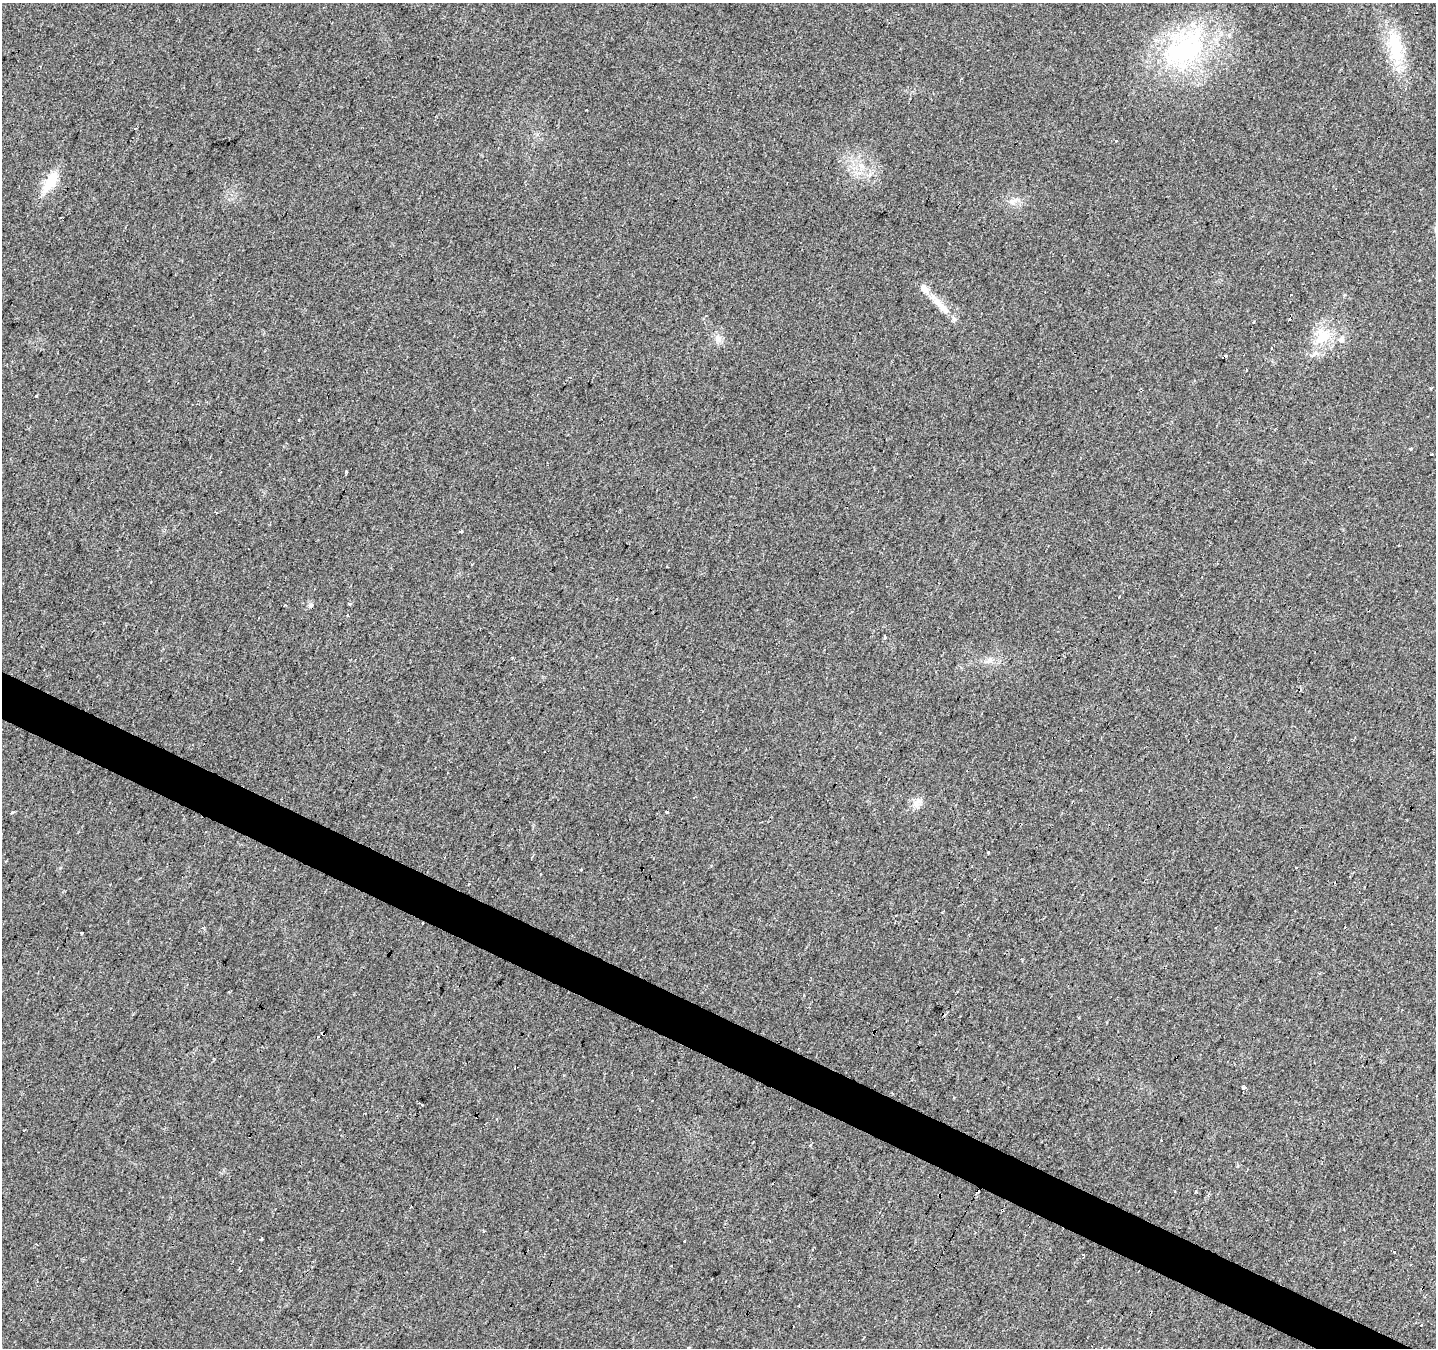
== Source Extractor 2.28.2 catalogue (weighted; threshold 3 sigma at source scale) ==
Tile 6 of 4 x 4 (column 2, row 2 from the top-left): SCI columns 1440-2873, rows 2956-4301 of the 5741 x 5843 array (HDU 1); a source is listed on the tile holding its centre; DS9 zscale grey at full resolution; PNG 1438 x 1350 px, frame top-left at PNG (2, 3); no overlay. Shown black and unused: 3% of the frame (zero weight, under 2 of 3 exposures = <1% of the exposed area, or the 3 px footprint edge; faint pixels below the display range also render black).
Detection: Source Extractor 2.28.2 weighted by HDU 2 'WHT'; one run over the whole footprint, this tile lists its part. Background 0.022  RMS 0.006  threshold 0.0268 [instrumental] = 3 sigma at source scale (4.5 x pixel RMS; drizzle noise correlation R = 1.50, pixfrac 1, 0.0396/0.0396 arcsec/px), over >= 5 px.
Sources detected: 68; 23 cosmic-ray / hot-pixel residue — not listed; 1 inside a brighter listed object's ellipse — not listed separately; the other 44 listed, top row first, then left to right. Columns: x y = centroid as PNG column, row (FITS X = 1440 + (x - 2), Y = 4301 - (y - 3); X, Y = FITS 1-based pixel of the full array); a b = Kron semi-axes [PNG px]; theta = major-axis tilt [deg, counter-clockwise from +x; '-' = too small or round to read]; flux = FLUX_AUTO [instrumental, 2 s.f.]
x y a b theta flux
1395 44 42 19 -82 29
1184 49 68 45 39 100
587 110 3 3 - 2.2
135 128 3 2 - 0.92
1116 140 3 3 - 1.7
861 166 8 8 - 3.3
50 182 31 12 60 14
1012 202 9 7 45 2.7
61 217 3 2 - 0.45
925 289 6 5 - 6.5
944 308 22 9 -48 8.3
1322 336 22 17 69 17
718 338 11 9 -53 3.6
1342 339 8 8 - 2.2
1225 356 5 3 - 2
36 395 3 3 - 1.3
1411 449 3 3 - 3.3
1431 454 3 3 - 4.8
347 472 3 2 - 0.81
216 512 3 3 - 3.5
461 531 4 3 - 8.8
1120 596 3 2 - 0.5
350 604 3 3 - 2.4
348 615 3 3 - 1.9
885 637 3 3 - 1.7
512 658 3 3 - 1.3
989 661 12 7 33 3
917 802 13 7 43 3.8
667 811 3 3 - 6
12 813 3 3 - 3.7
989 852 3 2 - 2.3
1345 927 3 3 - 3.2
81 933 3 3 - 2
323 1034 4 3 - 5.9
318 1037 3 3 - 0.64
1244 1088 4 3 - 9.2
420 1104 6 2 -40 1.9
810 1145 3 3 - 1.8
483 1231 5 3 - 0.63
261 1239 3 3 - 7
1394 1252 3 3 - 3.3
1083 1255 3 3 - 1.8
240 1271 3 3 - 0.64
688 1348 3 3 - 2.3
Overlapping masked pixels (flux is a lower limit): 1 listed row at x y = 323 1034
Isophote crosses this tile's border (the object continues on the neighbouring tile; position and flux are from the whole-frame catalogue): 1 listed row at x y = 688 1348
Unlisted compact peaks at least as high as the median listed source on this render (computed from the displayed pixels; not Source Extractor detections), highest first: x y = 285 605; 60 868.